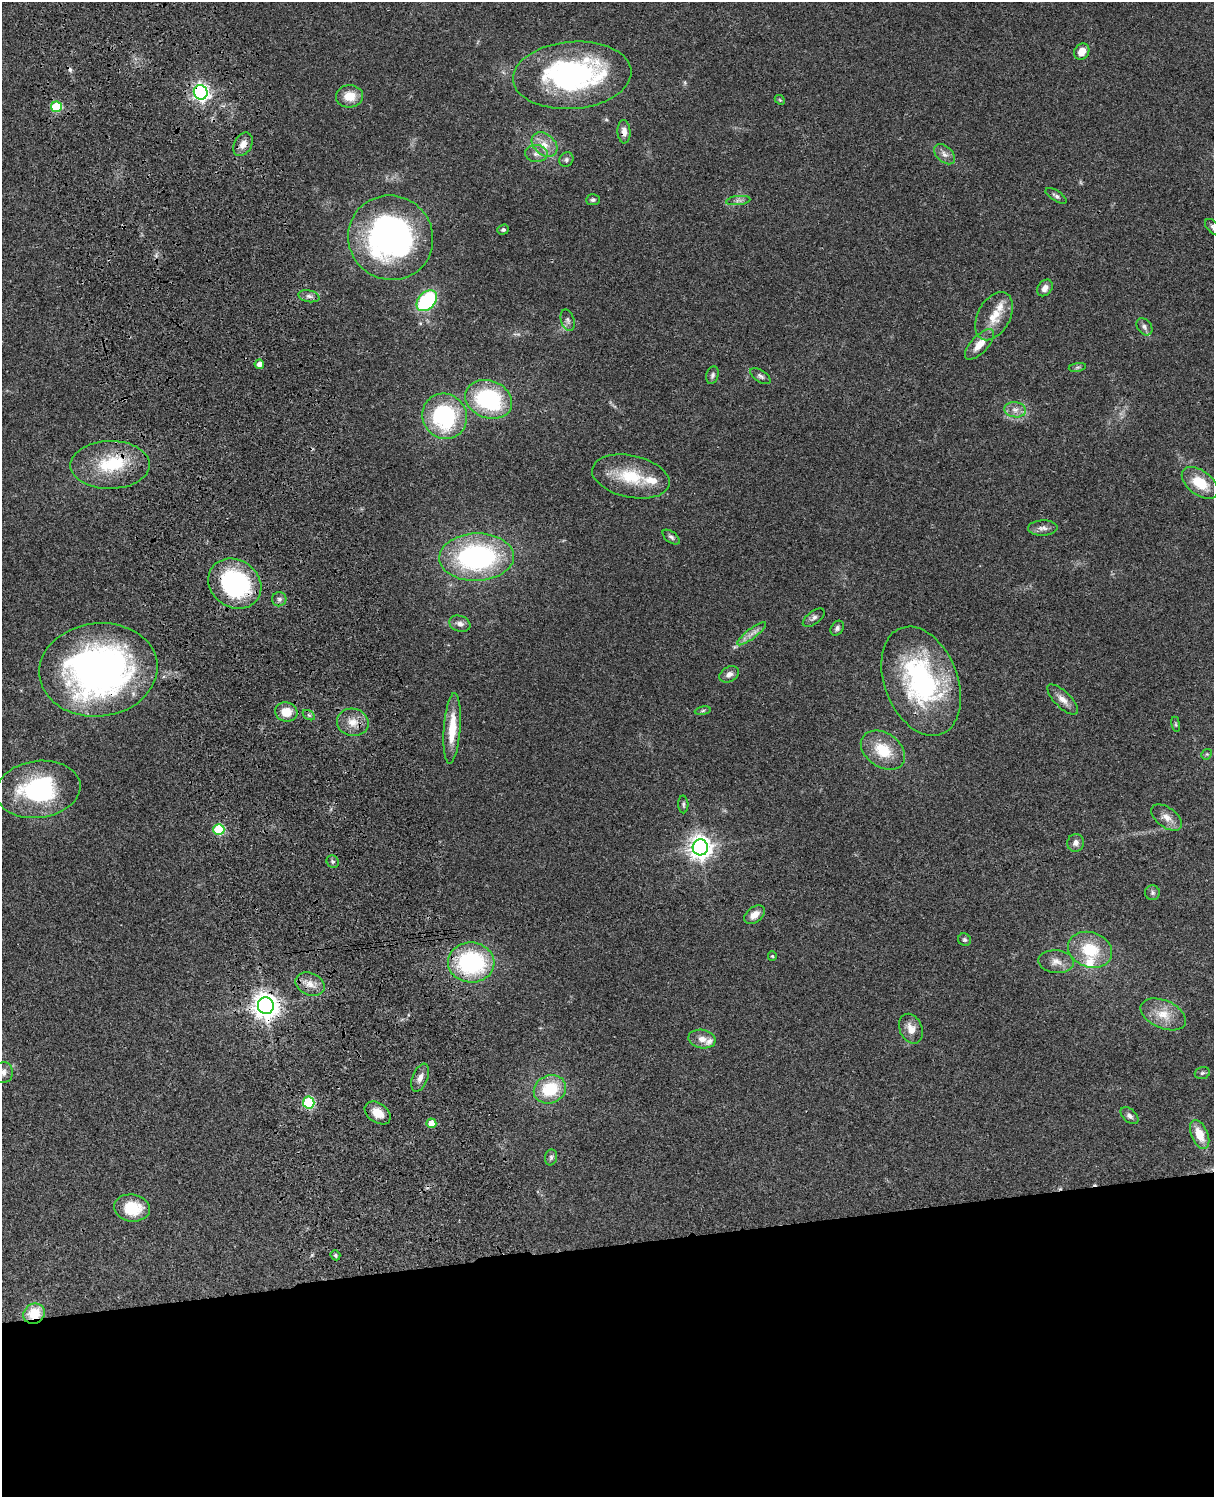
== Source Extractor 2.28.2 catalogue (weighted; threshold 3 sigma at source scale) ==
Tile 11 of 4 x 3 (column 3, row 3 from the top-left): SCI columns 2544-3755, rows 278-1772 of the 5084 x 4925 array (HDU 1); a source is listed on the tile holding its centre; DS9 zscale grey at full resolution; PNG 1216 x 1499 px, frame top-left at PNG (2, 2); each listed source drawn as its Kron ellipse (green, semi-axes under 4 px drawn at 4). Shown black and unused: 17% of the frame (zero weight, under 3 of 4 exposures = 6% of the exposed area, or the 3 px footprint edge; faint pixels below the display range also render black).
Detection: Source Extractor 2.28.2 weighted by HDU 2 'WHT'; one run over the whole footprint, this tile lists its part. Background 0.0756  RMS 0.0058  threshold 0.0261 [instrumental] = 3 sigma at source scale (4.5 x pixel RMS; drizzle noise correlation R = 1.50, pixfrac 1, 0.05/0.05 arcsec/px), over >= 5 px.
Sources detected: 101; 1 too faint to see at this stretch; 4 inside a brighter object's white glare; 3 cosmic-ray / hot-pixel residue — neither listed nor drawn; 5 inside a brighter listed object's ellipse — not listed separately; the other 88 listed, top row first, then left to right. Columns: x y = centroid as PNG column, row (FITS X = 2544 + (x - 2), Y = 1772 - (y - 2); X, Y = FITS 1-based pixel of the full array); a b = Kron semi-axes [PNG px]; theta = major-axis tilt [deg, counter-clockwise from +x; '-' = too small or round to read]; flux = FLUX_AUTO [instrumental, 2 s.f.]
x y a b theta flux
1082 52 8 7 - 6.2
572 75 59 33 5 120
201 92 7 7 - 220
349 96 13 11 3 9.4
780 100 5 4 - 0.61
56 107 5 5 - 32
624 132 12 6 -87 3.9
243 144 12 8 61 4.5
544 144 14 10 -40 6.5
536 154 11 8 -2 3.5
945 154 12 8 -41 3.3
566 160 7 6 - 1.6
1056 196 12 5 -32 1.7
593 200 7 5 5 1.2
738 200 12 4 6 1.8
1213 227 10 6 -45 1.9
503 230 6 5 - 1.1
391 238 43 42 - 140
1045 288 9 7 54 3.1
309 296 10 6 -12 2.1
427 301 12 8 48 48
994 316 26 16 61 13
568 320 11 6 -73 1.9
1144 327 9 7 -51 2.1
979 344 19 8 46 7.3
259 364 5 5 - 3.3
1077 367 9 4 9 1.1
712 375 9 6 72 1.6
760 376 11 6 -33 1.8
489 399 24 18 -22 57
1015 410 11 7 -8 3.6
445 416 23 21 -53 62
110 465 39 24 1 30
631 476 39 21 -12 25
1200 483 21 12 -38 16
1043 528 15 7 2 3.1
671 537 10 5 -37 1.5
477 557 37 23 2 110
235 584 28 23 -35 76
279 599 7 7 - 1.8
814 618 13 6 36 2
460 624 11 7 -19 2.8
837 628 8 6 57 1.7
752 634 18 5 38 3.6
98 670 59 46 6 260
729 674 10 7 28 3
921 681 57 36 -69 100
1063 699 20 8 -45 4.9
703 711 8 4 9 1
286 712 11 9 -17 9.4
309 715 7 4 -33 1.1
353 722 16 13 -11 7.3
1176 724 8 4 -82 0.78
452 728 35 8 86 15
883 750 24 17 -34 18
1207 754 6 4 42 0.78
38 789 42 28 7 65
683 804 9 5 -88 1.2
1167 817 18 10 -36 5.2
219 829 5 5 - 44
1076 843 9 8 - 2.9
700 847 8 7 - 520
333 862 6 6 - 1.1
1152 893 7 7 - 1.5
754 915 12 7 39 5.3
964 940 6 6 - 1.3
1090 950 22 17 -19 22
772 956 4 4 - 0.59
471 962 23 20 -3 71
1056 962 18 11 -4 5.3
310 984 15 11 -24 6.3
266 1006 8 8 - 640
1163 1014 24 14 -24 11
911 1029 15 11 -66 6.2
702 1039 14 9 -11 4.7
3 1072 10 9 - 3.6
1202 1073 8 5 15 1.2
420 1078 15 7 68 3.7
550 1089 16 13 24 25
309 1103 6 6 - 52
378 1113 14 9 -35 8.5
1129 1116 10 6 -42 2.2
431 1123 5 5 - 8
1200 1134 15 8 -67 10
551 1157 8 6 76 1.5
132 1208 18 13 -8 18
335 1255 5 4 - 1
34 1314 11 9 34 14
Overlapping masked pixels (flux is a lower limit): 9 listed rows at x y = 201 92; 624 132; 235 584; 98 670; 471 962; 266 1006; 309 1103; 431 1123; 34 1314
Isophote crosses this tile's border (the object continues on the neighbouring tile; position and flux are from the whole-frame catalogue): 3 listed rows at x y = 1213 227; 3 1072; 1200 1134